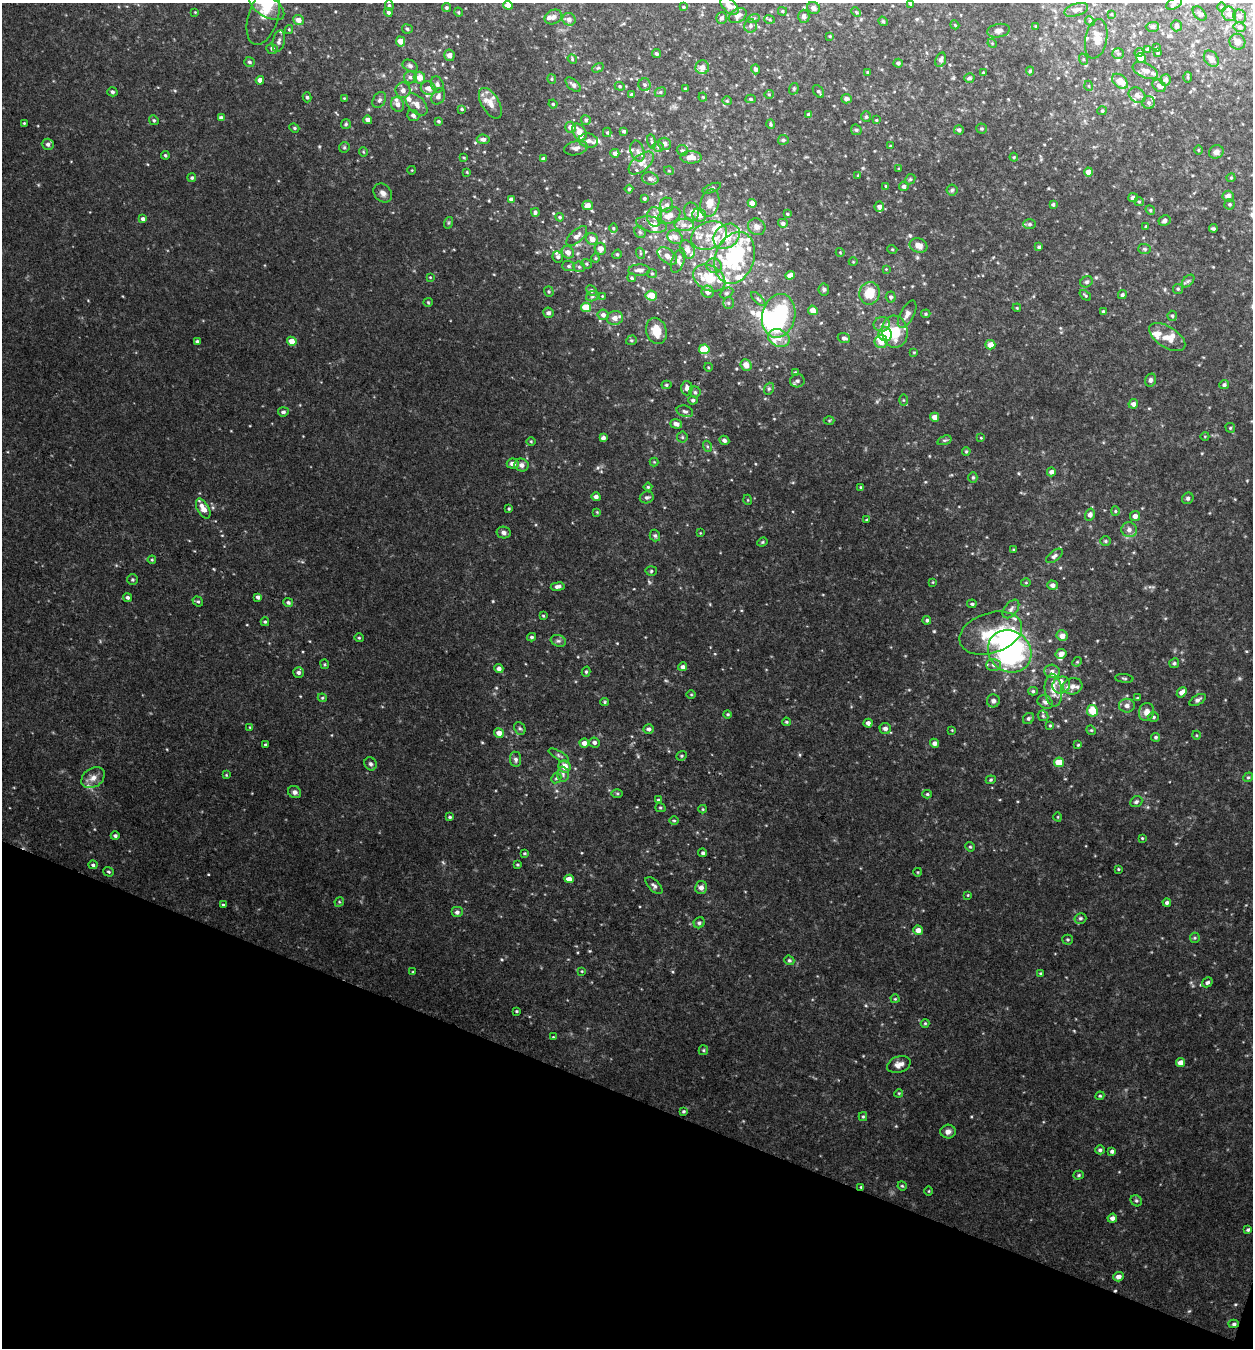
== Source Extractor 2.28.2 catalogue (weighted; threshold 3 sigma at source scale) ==
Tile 15 of 4 x 4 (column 3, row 4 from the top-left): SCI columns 2768-4018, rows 3-1348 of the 5404 x 5390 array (HDU 1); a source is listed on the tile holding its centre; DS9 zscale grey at full resolution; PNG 1255 x 1350 px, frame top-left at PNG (2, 3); each listed source drawn as its Kron ellipse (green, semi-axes under 4 px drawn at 4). Shown black and unused: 19% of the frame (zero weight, under 3 of 4 exposures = <1% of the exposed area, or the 3 px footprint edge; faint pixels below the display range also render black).
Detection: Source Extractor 2.28.2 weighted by HDU 2 'WHT'; one run over the whole footprint, this tile lists its part. Background 0.0844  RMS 0.0074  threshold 0.0332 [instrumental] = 3 sigma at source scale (4.5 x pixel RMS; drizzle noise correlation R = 1.50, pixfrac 1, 0.05/0.05 arcsec/px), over >= 5 px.
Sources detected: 524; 1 too faint to see at this stretch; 4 inside a brighter object's white glare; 1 cosmic-ray / hot-pixel residue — neither listed nor drawn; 49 inside a brighter listed object's ellipse — not listed separately; the other 469 listed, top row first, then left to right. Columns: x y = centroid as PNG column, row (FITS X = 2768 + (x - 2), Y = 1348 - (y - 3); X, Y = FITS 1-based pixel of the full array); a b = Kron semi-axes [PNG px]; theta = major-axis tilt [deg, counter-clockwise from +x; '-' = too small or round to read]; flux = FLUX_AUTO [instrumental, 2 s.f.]
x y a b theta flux
910 4 3 3 - 0.86
1174 4 8 5 30 1.7
508 5 4 4 - 7
267 6 20 10 -34 17
389 6 5 4 - 1.2
729 6 11 6 -43 5
684 7 4 3 - 0.92
1221 7 5 3 - 0.69
446 8 4 4 - 1.2
813 8 6 6 - 2.7
1076 10 12 6 17 3.8
782 11 4 4 - 0.89
195 12 2 2 - 0.5
388 12 4 4 - 1.6
458 12 5 3 - 0.75
856 12 5 3 - 0.73
1111 14 3 3 - 0.6
1200 14 8 5 -46 1.5
1229 14 8 6 -51 2.7
738 16 9 6 33 3.8
804 16 6 5 - 2.3
1240 16 7 6 - 1.7
263 17 29 15 73 12
553 17 9 7 26 2.7
722 18 6 5 - 2.2
754 18 6 4 17 0.9
569 19 7 6 - 3.2
769 19 5 3 - 0.95
298 20 5 5 - 5.5
883 21 5 4 - 0.94
1090 21 5 4 - 0.89
955 25 4 3 - 0.61
750 26 7 6 - 2.1
1036 26 4 3 - 0.76
1176 26 5 5 - 1.7
1152 27 6 5 - 1.3
1240 27 6 5 - 1.5
407 29 5 4 - 1.2
289 30 4 4 - 0.75
998 31 11 6 11 3.2
830 36 3 3 - 0.67
1096 39 20 11 78 7.4
279 41 11 6 77 2.5
401 41 5 4 - 6.3
1237 42 8 7 - 3.2
992 43 5 4 - 0.73
1156 48 3 3 - 0.74
272 49 6 5 - 2.3
1147 49 4 3 - 0.78
1139 53 5 4 - 0.98
1158 53 3 3 - 0.84
656 54 4 3 - 1.3
1118 54 6 5 - 1.4
449 55 6 5 - 4.2
1141 58 5 4 - 7.1
572 59 5 4 - 0.79
1083 59 6 3 -71 0.82
1211 59 9 6 -52 3.6
941 60 7 5 70 2.2
249 62 5 5 - 1.6
898 63 4 4 - 1.6
410 66 8 5 -26 1.9
702 67 7 7 - 4.6
598 68 6 4 29 0.91
755 69 5 4 - 2.2
1145 70 13 7 -24 4
1030 71 4 4 - 0.94
867 72 3 3 - 0.69
983 73 4 4 - 0.69
410 77 6 6 - 2.3
1188 77 5 3 - 0.84
419 78 6 6 - 5.7
969 78 5 4 - 1.6
552 79 5 4 - 0.87
260 80 4 4 - 4
1166 80 6 5 - 1.9
1120 81 9 6 -41 9.6
437 84 8 6 -71 2.7
573 85 9 5 -43 2.2
645 85 6 6 - 1.8
620 86 5 4 - 0.99
1089 86 5 3 - 0.63
1159 86 7 5 -36 3.1
428 88 8 6 -29 5.2
685 89 3 3 - 0.93
794 89 6 4 71 1.1
403 90 8 7 - 3.5
818 91 7 4 -52 1.5
112 92 5 4 - 1.3
660 92 6 4 22 1.1
769 94 5 4 - 0.84
632 95 4 4 - 1.8
1137 95 9 7 -34 3.1
438 96 8 6 63 3
307 97 5 4 - 1.1
703 97 4 4 - 0.77
344 98 4 4 - 0.59
751 99 5 4 - 1.2
846 99 5 4 - 2.1
379 100 9 6 60 2.1
727 101 4 4 - 0.87
490 103 17 8 -60 6.8
1149 103 6 6 - 1.9
398 104 7 6 - 3.8
417 104 13 8 -45 5.5
553 104 4 4 - 0.94
462 109 4 3 - 0.79
1102 111 5 4 - 0.86
809 114 4 4 - 1.3
413 116 6 5 - 2.1
866 117 5 4 - 1.2
221 118 4 3 - 2.3
154 120 5 4 - 1.1
368 120 4 4 - 3.9
586 120 5 5 - 1.3
876 120 4 4 - 0.7
439 121 4 4 - 1.1
24 123 3 3 - 0.65
346 124 5 5 - 1
770 124 5 3 - 0.91
570 127 5 5 - 4.7
294 128 5 4 - 0.94
982 129 5 5 - 1
856 130 6 5 - 1
959 130 5 4 - 2.1
624 131 3 3 - 1.3
579 132 9 6 -59 8
607 132 5 4 - 0.99
483 139 6 5 - 2.2
783 140 5 5 - 1.4
588 141 10 7 -10 3.4
652 141 7 4 -80 1.2
48 144 6 5 - 2.2
665 144 6 6 - 3.2
890 146 4 3 - 0.67
344 147 5 5 - 0.95
658 147 5 5 - 1.3
576 148 12 7 12 3.7
682 150 6 5 - 1.4
1198 150 4 3 - 0.61
637 151 11 6 -71 2.9
363 152 4 4 - 0.77
1216 152 7 6 - 3.2
615 153 4 4 - 3
165 155 4 4 - 1.2
691 157 10 6 0 5.4
1014 157 4 4 - 0.79
464 158 3 3 - 0.7
543 159 4 3 - 2.3
641 163 15 8 39 6.1
899 169 4 2 - 0.59
412 170 4 3 - 0.5
669 171 5 3 - 0.6
467 172 3 2 - 0.59
1088 172 4 4 - 5.1
858 175 4 3 - 0.72
192 178 4 4 - 1.3
1231 178 4 4 - 0.79
650 179 8 6 -13 2.5
910 179 5 4 - 0.97
886 186 4 3 - 0.74
904 186 5 4 - 2
712 188 10 4 23 1.3
629 189 4 4 - 1
952 190 5 5 - 1.2
383 193 10 8 -48 3.7
1228 196 5 5 - 3.6
644 198 3 3 - 1.2
1133 198 5 4 - 2.1
511 199 4 4 - 2.8
1139 202 5 4 - 0.97
710 203 14 9 74 7.4
752 203 4 4 - 5.6
1053 204 3 3 - 1.2
1229 204 5 5 - 1.2
588 205 5 5 - 3.8
667 205 7 6 - 2.7
879 206 5 5 - 2.6
1150 210 5 4 - 0.95
692 211 9 7 -71 2.7
535 212 4 4 - 1.6
787 214 4 3 - 0.77
699 215 7 6 - 5.6
669 216 12 7 23 5.5
560 217 4 4 - 0.97
654 217 9 7 -86 4.1
143 219 4 4 - 2.7
1164 221 6 5 - 1.9
448 223 6 4 71 0.93
783 223 5 4 - 2.1
652 224 15 7 -13 6.6
1030 224 6 5 - 1.6
684 225 10 6 0 3.2
1146 226 4 3 - 1
757 227 9 8 - 3.4
613 228 4 4 - 0.84
1213 228 4 3 - 1.1
640 232 6 5 - 1.3
577 236 13 6 42 3.6
709 236 19 13 22 13
727 236 14 11 39 16
675 237 8 6 -28 3.5
592 239 6 5 - 4.7
918 245 9 7 -20 4.4
1039 247 4 3 - 1.4
600 249 6 5 - 5
687 249 10 7 -63 3.9
892 249 5 3 - 0.63
1145 249 6 5 - 1.1
568 252 6 6 - 4.7
840 252 4 3 - 0.54
640 253 5 3 - 0.84
617 254 5 4 - 0.9
667 256 11 6 -38 4.7
558 257 6 5 - 1.8
595 258 4 4 - 0.77
735 258 27 19 71 72
678 261 12 6 70 3.1
853 262 4 3 - 0.52
586 264 5 4 - 1.1
569 266 6 5 - 1.6
714 266 8 7 - 2.7
579 267 5 5 - 1.4
886 269 4 4 - 0.56
639 270 11 5 2 3.5
652 274 5 4 - 0.85
790 275 5 4 - 4
430 277 4 3 - 0.57
632 278 4 4 - 1.3
709 278 17 12 -30 20
1188 281 8 4 44 1.6
1086 282 6 5 - 1.4
824 289 6 5 - 1.5
1178 289 5 5 - 1.1
549 291 5 4 - 1
592 291 5 4 - 1.6
708 292 6 6 - 3.8
727 293 7 5 27 1.3
870 293 11 10 - 15
651 295 6 5 - 8.4
1085 295 7 3 -39 0.99
1122 295 5 4 - 1.2
592 296 6 5 - 1.3
602 296 4 4 - 0.56
891 297 5 5 - 1.7
758 299 9 4 -44 1.5
428 302 5 4 - 0.79
728 303 5 5 - 1.3
586 307 5 4 - 18
1017 308 4 3 - 0.59
813 310 5 4 - 5.7
1103 311 3 3 - 0.94
548 313 5 5 - 2
907 314 15 7 62 3.9
926 314 5 4 - 0.86
603 315 5 5 - 2.6
779 316 22 16 77 72
1172 316 5 4 - 1.2
615 318 8 7 - 4.8
882 324 8 7 - 3.2
656 331 13 10 -75 11
895 332 16 13 -82 21
885 334 7 6 - 23
1167 337 20 10 -32 8.9
779 338 11 8 -22 6.6
844 338 6 5 - 2
631 340 5 4 - 1.1
197 341 4 3 - 1.6
292 341 5 4 - 7.7
881 342 6 6 - 8.1
990 345 5 4 - 6.3
704 349 5 5 - 22
914 352 4 3 - 0.63
746 365 6 5 - 5
708 367 4 3 - 0.56
795 372 4 3 - 0.73
1150 380 7 5 69 2
797 381 7 6 - 2
666 385 5 4 - 1.1
1224 385 5 4 - 1.7
687 388 7 5 -89 3.2
769 389 6 4 68 1.1
695 392 5 5 - 1.2
693 400 5 4 - 1.3
903 400 6 4 -89 0.79
1133 404 5 4 - 2.7
685 411 8 5 -16 2.1
283 412 5 4 - 1.6
935 417 4 4 - 4.9
829 421 5 3 - 0.7
676 424 6 4 -17 3.6
1230 428 5 4 - 0.97
1205 436 4 3 - 0.52
682 437 5 5 - 1.1
603 438 4 4 - 2.4
981 438 4 4 - 0.6
724 440 5 4 - 2
944 440 7 4 17 1.4
531 441 5 3 - 0.66
707 446 6 3 -72 0.95
966 451 4 3 - 0.89
654 462 4 4 - 0.7
513 464 6 5 - 3.6
521 465 7 6 - 3.1
1051 472 4 4 - 2.4
973 478 5 4 - 1.1
648 487 4 4 - 0.83
861 487 4 3 - 0.67
596 497 4 4 - 2.9
647 497 7 5 20 1.9
1188 498 6 5 - 1.4
748 500 5 3 - 0.6
203 509 11 5 -61 6.9
509 509 3 3 - 0.87
1115 511 4 4 - 0.85
597 512 4 4 - 0.67
1090 515 6 5 - 2.7
1135 516 5 5 - 3.2
866 520 3 3 - 0.59
1129 530 8 7 - 3.6
504 532 7 6 - 2.3
700 533 4 3 - 0.49
655 535 6 5 - 1.5
1105 541 5 4 - 1.1
762 542 5 4 - 0.94
1014 549 4 2 - 0.62
1054 556 10 5 38 2.3
152 560 4 4 - 0.71
651 571 5 5 - 1.1
133 579 5 5 - 1
933 582 4 2 - 0.5
1026 583 5 3 - 0.64
1052 585 5 4 - 2.8
558 586 7 4 7 2.4
128 597 4 4 - 1.7
258 597 4 3 - 2
198 601 5 4 - 1.3
288 602 5 4 - 1.6
972 604 5 4 - 1.3
1011 609 10 6 52 2.8
543 616 4 3 - 0.77
927 620 4 4 - 1.6
265 622 4 4 - 0.99
991 633 32 20 18 31
1062 636 5 5 - 5.3
532 637 4 3 - 1.2
359 638 4 4 - 0.93
558 641 8 5 -19 1.8
1010 651 23 20 -39 160
1061 654 5 5 - 4.1
1077 662 5 4 - 0.91
1174 663 5 5 - 1.2
325 664 5 3 - 0.78
993 665 7 6 - 2.4
683 667 4 4 - 2.4
499 668 4 4 - 3.1
1052 671 7 6 - 3
586 672 5 4 - 0.99
298 673 5 5 - 2.2
1124 678 9 3 -6 1.1
1061 685 9 8 - 5.4
1073 686 10 8 14 5.2
1053 690 16 8 -84 7.8
1033 691 5 4 - 1.2
1182 692 6 4 49 3.8
691 694 5 3 - 0.69
322 698 4 4 - 0.86
1137 698 4 3 - 0.92
1198 700 9 5 30 2
993 701 6 6 - 2.1
605 702 4 4 - 0.85
1045 702 8 6 -28 2.3
1127 706 8 7 - 3.2
1092 711 6 5 - 15
1147 712 9 7 71 5.3
728 714 4 4 - 0.94
1043 716 6 4 -44 1.1
1153 717 6 4 0 1.3
1028 718 6 5 - 1.6
786 722 4 3 - 0.87
868 723 4 4 - 3.1
1050 725 4 3 - 0.74
250 727 4 3 - 0.55
520 728 7 5 -66 1.4
885 728 6 5 - 3
649 729 5 4 - 2.1
952 730 3 3 - 0.5
1091 730 5 4 - 0.73
499 733 5 4 - 4.5
1196 735 4 3 - 0.58
1156 737 4 4 - 1.2
594 742 5 5 - 2.1
584 743 4 4 - 3.9
934 743 4 4 - 2.9
265 745 3 3 - 0.8
1078 745 4 3 - 0.7
559 755 11 4 -31 1.7
682 756 5 4 - 1
516 759 7 5 -84 2.1
1059 762 5 5 - 14
370 764 7 6 - 1.8
565 767 6 6 - 8.6
563 774 7 6 - 2
226 775 4 3 - 0.64
1248 777 5 4 - 1
93 778 13 9 34 5.9
556 778 5 4 - 1.1
991 780 5 4 - 0.92
294 792 7 6 - 2.2
617 793 6 4 -1 0.94
927 794 5 4 - 0.96
658 800 4 3 - 0.68
1136 802 6 5 - 1.5
660 808 5 4 - 1
703 809 4 4 - 0.73
450 817 4 3 - 1
1058 817 4 3 - 0.55
674 821 5 3 - 0.7
115 836 4 4 - 1.7
1142 838 3 3 - 0.7
970 847 5 4 - 0.9
524 853 4 3 - 0.81
703 853 4 4 - 1.5
93 865 4 4 - 1.4
517 865 3 3 - 0.81
1118 869 3 3 - 0.74
108 872 5 4 - 1.3
918 872 4 3 - 0.57
569 879 4 4 - 5.7
654 885 11 5 -45 2.2
701 888 6 6 - 2.9
968 895 3 3 - 0.58
339 902 5 4 - 0.94
1167 902 4 3 - 1.6
223 905 4 4 - 0.92
457 912 6 5 - 2
1080 918 6 5 - 1.3
699 923 6 5 - 1.4
918 930 5 5 - 4.9
1195 938 5 5 - 0.93
1068 940 5 5 - 1.2
789 960 5 4 - 1.4
582 971 4 4 - 0.64
413 972 4 3 - 0.67
1040 973 4 3 - 0.66
1207 982 5 4 - 1.7
895 999 4 4 - 0.69
516 1011 3 2 - 0.79
925 1023 4 4 - 0.86
553 1037 3 3 - 0.54
703 1050 5 4 - 0.96
1181 1063 4 4 - 5.1
899 1065 12 8 18 4.5
899 1093 4 3 - 0.66
1100 1096 4 4 - 0.91
683 1111 4 3 - 1
863 1117 4 4 - 0.95
948 1132 7 7 - 3.3
1100 1150 5 4 - 1.6
1112 1151 4 3 - 1.8
1079 1175 5 4 - 1
902 1186 5 4 - 0.81
861 1187 4 3 - 0.71
929 1191 4 3 - 0.58
1136 1201 6 5 - 1.3
1112 1218 5 4 - 2.5
1248 1230 4 3 - 1.3
1118 1277 5 4 - 3.4
1234 1324 5 4 - 1.5
Overlapping masked pixels (flux is a lower limit): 1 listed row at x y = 861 1187
Isophote crosses this tile's border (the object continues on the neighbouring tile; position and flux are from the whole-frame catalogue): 3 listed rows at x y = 1174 4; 267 6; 729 6